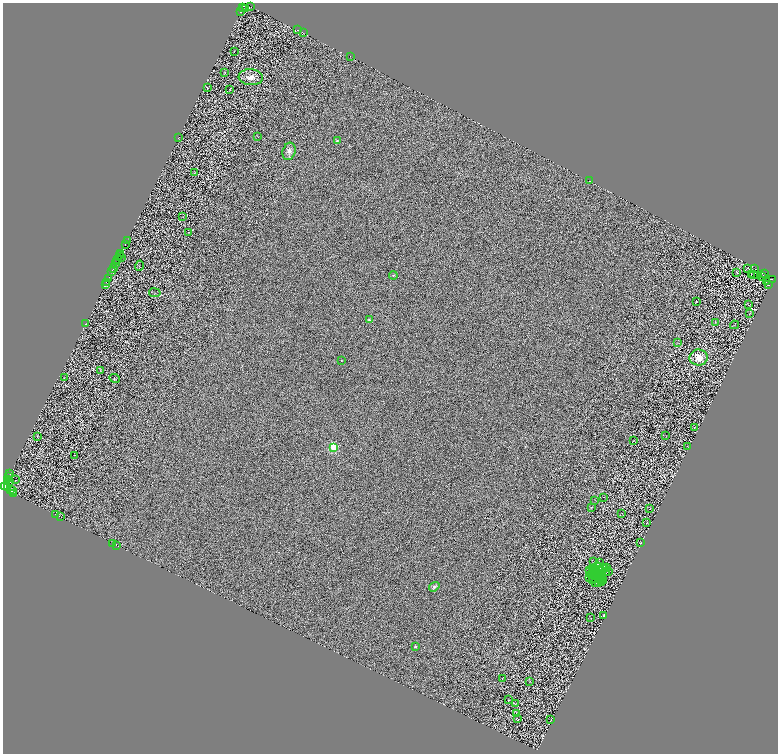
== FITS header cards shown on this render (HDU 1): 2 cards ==
NAXIS1  =                 1551
NAXIS2  =                 1503

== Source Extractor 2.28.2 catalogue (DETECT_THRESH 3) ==
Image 1551 x 1503 px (HDU 1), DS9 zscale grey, zoomed out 1/2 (1 PNG px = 2 x 2 image px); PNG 780 x 756 px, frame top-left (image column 2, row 1502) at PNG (3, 3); each listed source drawn as its Kron ellipse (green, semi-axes under 4 px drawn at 4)
Background 0.72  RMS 2.1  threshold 6.27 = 3 sigma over >= 5 px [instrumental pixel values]
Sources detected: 186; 62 cannot appear on this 1/2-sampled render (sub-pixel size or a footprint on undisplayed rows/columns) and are neither listed nor drawn; the other 124 listed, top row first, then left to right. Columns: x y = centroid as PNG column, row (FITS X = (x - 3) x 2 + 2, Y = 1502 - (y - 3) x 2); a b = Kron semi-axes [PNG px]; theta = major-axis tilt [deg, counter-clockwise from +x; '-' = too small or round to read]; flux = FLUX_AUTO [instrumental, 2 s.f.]
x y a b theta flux
251 7 2 1 - 170
243 8 3 2 - 2800
245 8 2 1 - 530
241 12 2 1 - 400
297 30 2 1 - 3600
303 33 2 1 - 180
234 51 2 1 - 130
350 56 2 1 - 1700
225 73 2 1 - 110
251 77 12 8 -4 3500
207 87 3 2 - 120
230 90 3 1 - 140
258 136 4 1 - 150
178 138 2 1 - 92
337 141 4 3 - 700
289 151 9 6 73 2200
194 173 4 2 - 150
589 181 2 1 - 85
183 217 2 1 - 97
189 232 3 1 - 110
128 241 3 1 - 2200
125 244 2 1 - 2500
120 254 4 2 - 2300
119 256 2 1 - 2000
121 258 2 1 - 110
118 259 2 2 - 720
116 262 2 1 - 40
116 264 2 1 - 2200
139 266 5 1 - 170
747 268 2 1 - 120
113 269 3 2 - 6400
755 269 2 1 - 100
112 271 2 1 - 420
737 272 3 1 - 260
764 273 3 1 - 92
393 275 4 3 - 480
751 275 4 1 - 210
754 275 4 2 - 240
757 276 3 1 - 150
762 276 2 1 - 250
108 279 2 1 - 4200
772 279 3 1 - 190
766 281 2 1 - 84
107 283 2 1 - 330
105 285 3 2 - 16000
768 285 3 1 - 120
155 293 6 2 -9 290
696 302 3 2 - 96
749 305 4 1 - 140
750 314 3 2 - 180
369 320 4 3 - 480
715 322 3 2 - 140
86 324 2 1 - 120
734 325 4 2 - 250
678 343 2 1 - 110
699 358 9 8 - 6400
341 360 2 1 - 140
100 371 2 2 - 150
64 378 2 1 - 110
115 378 5 3 - 220
694 428 2 1 - 88
666 435 4 1 - 150
37 436 2 1 - 120
633 441 3 1 - 110
334 447 3 3 - 29000
688 447 2 1 - 95
75 455 2 1 - 99
10 473 2 1 - 1900
8 476 3 2 - 1300
8 479 2 1 - 6500
15 480 2 1 - 99
9 482 2 1 - 1600
3 487 3 1 - 13000
7 487 2 1 - 890
10 489 2 1 - 630
12 491 2 1 - 430
14 493 2 1 - 880
603 497 2 1 - 740
595 500 3 1 - 110
591 507 2 2 - 280
650 509 2 1 - 680
622 513 2 1 - 100
56 515 2 1 - 650
61 517 2 1 - 2500
647 522 2 1 - 96
113 543 4 1 - 11000
641 543 2 1 - 140
117 545 2 1 - 8700
594 562 2 1 - 130
600 563 2 1 - 91
599 566 3 1 - 1.5
593 568 3 1 - 130
600 568 9 1 -8 100
606 568 3 2 - 180
597 570 2 1 - 47
602 570 2 1 - 200
590 571 4 2 - 380
595 571 2 1 - 30
608 571 2 1 - 130
593 572 2 1 - 180
606 573 2 1 - 77
592 574 3 3 - 280
603 574 2 1 - 110
600 576 3 1 - 120
590 578 3 1 - 530
596 578 3 1 - 53
598 578 2 1 - 90
602 578 3 1 - 100
592 581 3 1 - 51
603 581 3 2 - 79
596 582 3 1 - 200
598 583 2 1 - 170
601 583 3 1 - 180
434 587 5 4 - 1000
604 616 3 2 - 190
590 618 3 1 - 100
415 646 2 2 - 1200
502 679 2 1 - 90
530 682 3 1 - 110
508 700 3 2 - 120
515 703 4 2 - 300
516 713 3 2 - 140
517 718 4 1 - 210
551 720 2 1 - 140
At the frame edge (FLAGS 8, measured only in part): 1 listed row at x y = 3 487
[62 sub-pixel or undisplayed-footprint detections neither listed nor drawn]